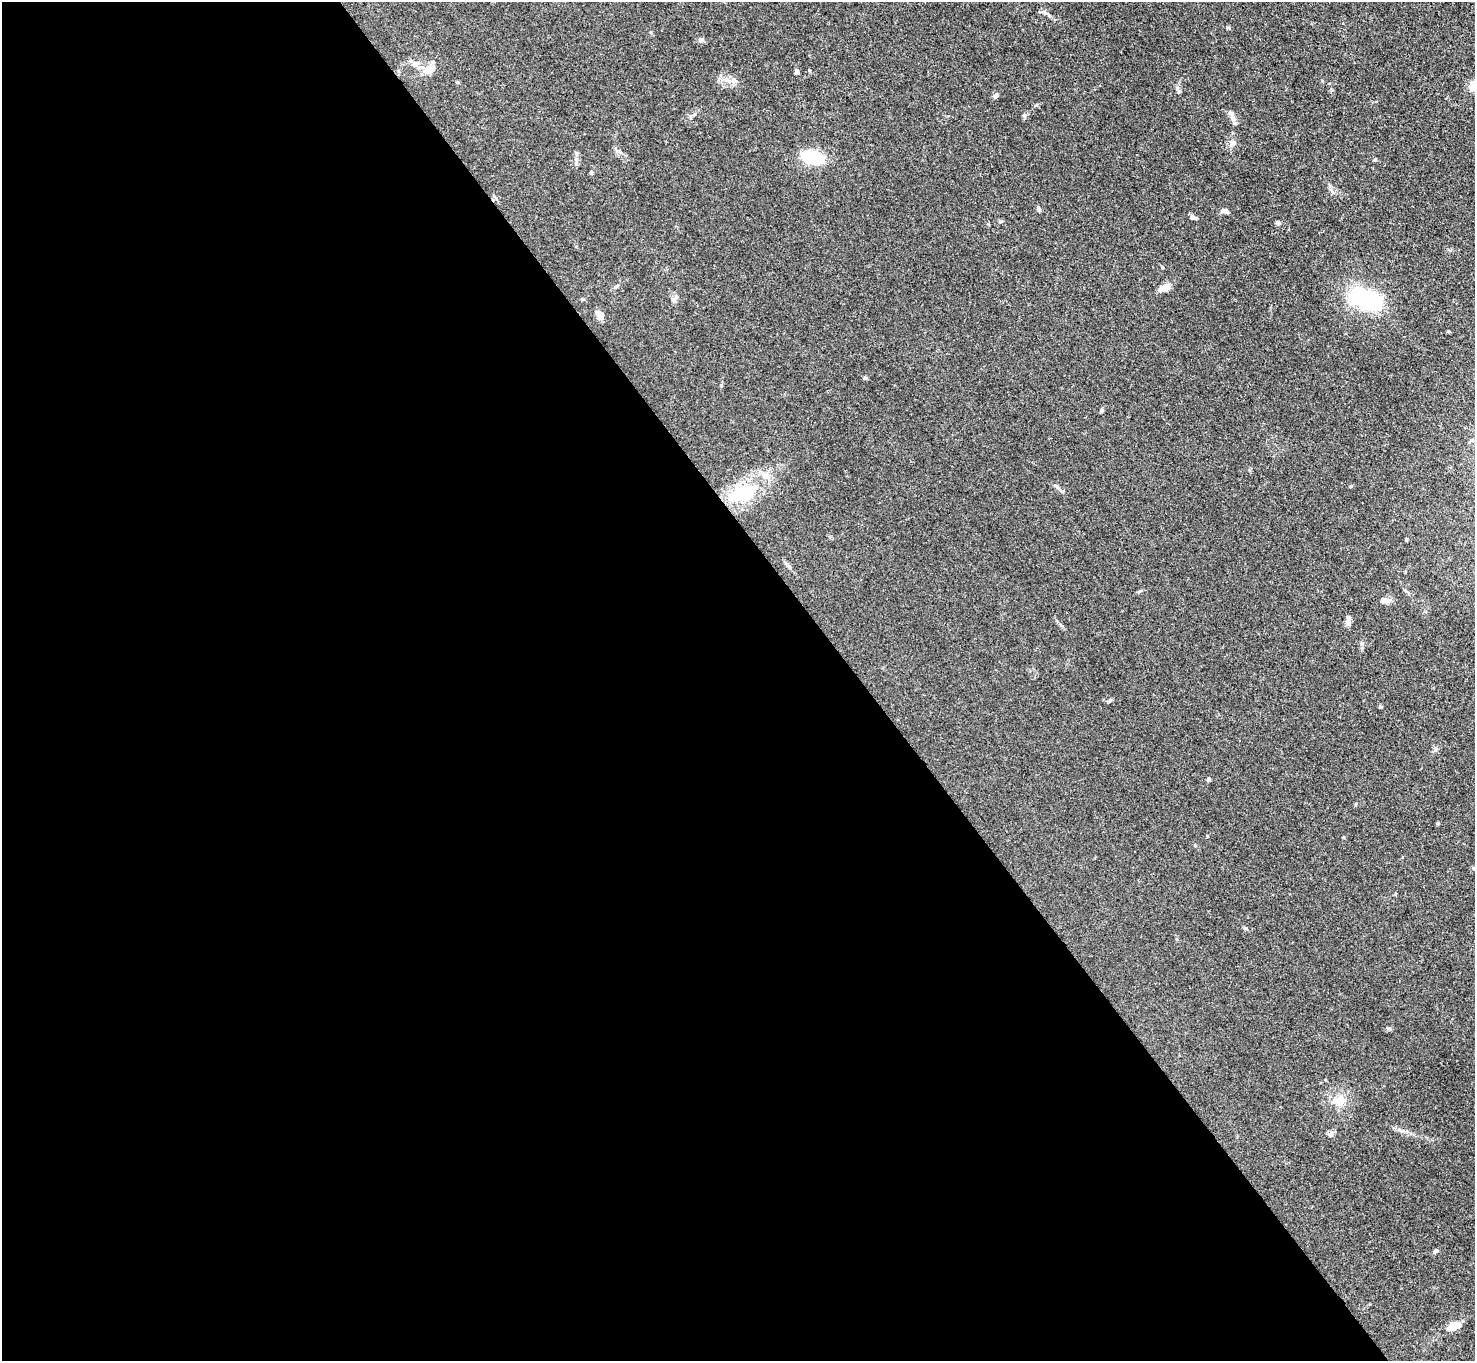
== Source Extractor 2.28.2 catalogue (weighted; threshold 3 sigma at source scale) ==
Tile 9 of 4 x 4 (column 1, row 3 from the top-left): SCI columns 3-1475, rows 1658-3016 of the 5898 x 5892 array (HDU 1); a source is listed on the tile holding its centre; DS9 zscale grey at full resolution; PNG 1477 x 1363 px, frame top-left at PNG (2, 2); no overlay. Shown black and unused: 58% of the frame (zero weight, under 3 of 4 exposures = <1% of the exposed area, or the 3 px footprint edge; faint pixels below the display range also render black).
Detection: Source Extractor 2.28.2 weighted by HDU 2 'WHT'; one run over the whole footprint, this tile lists its part. Background 0.0607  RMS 0.0053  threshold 0.0238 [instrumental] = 3 sigma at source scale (4.5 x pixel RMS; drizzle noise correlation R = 1.50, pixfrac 1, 0.05/0.05 arcsec/px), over >= 5 px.
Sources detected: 45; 1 inside a brighter object's white glare — not listed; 2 inside a brighter listed object's ellipse — not listed separately; the other 42 listed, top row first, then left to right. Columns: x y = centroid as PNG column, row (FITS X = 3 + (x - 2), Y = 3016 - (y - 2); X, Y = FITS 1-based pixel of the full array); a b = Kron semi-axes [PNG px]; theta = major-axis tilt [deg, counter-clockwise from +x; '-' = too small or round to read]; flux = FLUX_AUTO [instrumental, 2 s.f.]
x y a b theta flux
1044 12 6 5 - 1.1
701 40 6 6 - 1.4
414 64 9 6 -15 2.1
429 70 18 9 25 5.4
797 71 7 4 -60 1.1
728 81 11 5 -19 2.6
1473 86 15 12 81 5
1178 90 10 4 -65 1.2
996 96 6 5 - 1.4
1024 115 6 6 - 1.1
1233 118 12 6 -73 2.7
1233 143 9 7 65 2.1
813 158 19 10 -11 34
576 163 6 4 73 0.85
591 173 4 4 - 0.87
1039 209 6 5 - 1.2
1225 211 13 5 -11 1.7
1193 217 8 5 -18 1.5
1000 221 6 4 1 0.64
1278 223 6 4 -43 0.77
1165 287 12 8 19 4.4
582 299 5 4 - 0.57
673 299 7 5 -31 1.1
1365 299 38 19 -18 46
599 313 9 7 -81 2.6
865 378 6 4 -21 0.74
1101 410 7 4 57 0.76
743 493 35 16 25 30
1385 600 13 7 -4 2.3
1348 620 10 5 86 2.8
1362 643 6 6 - 1.1
1110 700 7 4 46 0.77
1381 707 5 4 - 0.59
1436 749 6 5 - 1.1
1208 779 5 4 - 0.95
1438 823 4 4 - 0.56
1195 846 5 3 - 0.46
1388 1028 6 4 -18 0.69
1340 1101 16 11 8 5.6
1331 1134 8 6 42 1.4
1435 1251 7 4 50 1.1
1453 1326 13 7 21 7.7
Isophote crosses this tile's border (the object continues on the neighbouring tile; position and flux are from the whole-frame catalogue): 1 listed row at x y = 1473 86
Unlisted compact peaks at least as high as the median listed source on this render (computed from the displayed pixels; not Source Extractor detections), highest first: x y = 1228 28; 1162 267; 1245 928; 1375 160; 809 70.